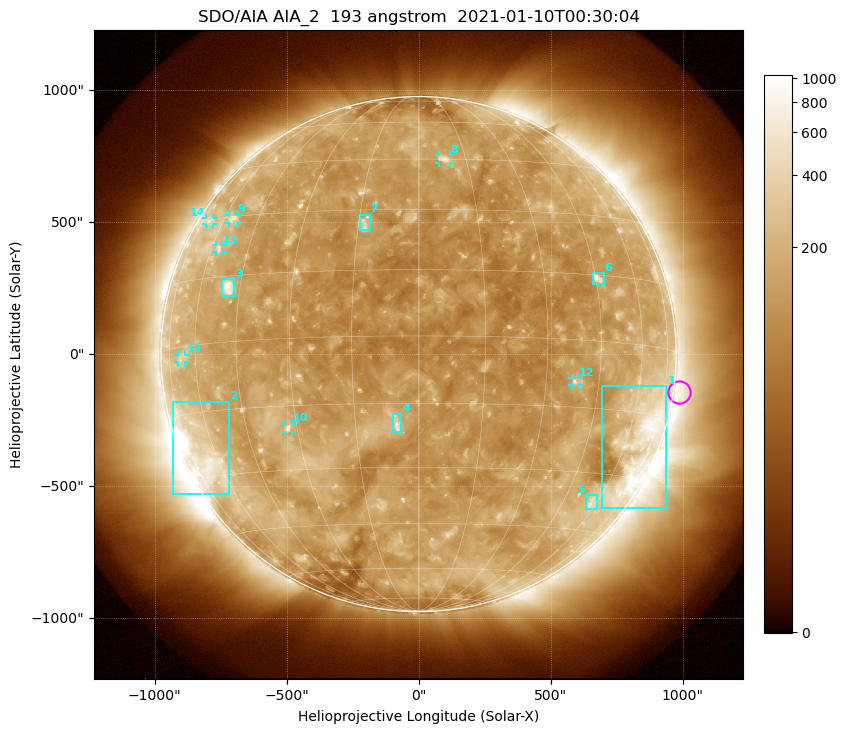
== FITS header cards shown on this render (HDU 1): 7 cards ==
TELESCOP= 'SDO/AIA'
INSTRUME= 'AIA_2'
WAVELNTH=                  193
WAVEUNIT= 'angstrom'
DATE-OBS= '2021-01-10T00:30:04.83'
CTYPE1  = 'HPLN-TAN'
CTYPE2  = 'HPLT-TAN'

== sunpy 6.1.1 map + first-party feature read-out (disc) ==
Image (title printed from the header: SDO/AIA AIA_2  193 angstrom  2021-01-10T00:30:04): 1024 x 1024 px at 2.4 arcsec/px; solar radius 976 arcsec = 407 px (full disc in frame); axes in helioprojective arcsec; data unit not stated in the header (colour bar unlabelled)
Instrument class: DISC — disc imager (sunpy class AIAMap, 193 A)
Bright regions (active regions / flare kernels): reference = the median radial profile (limb darkening/brightening removed); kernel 9 px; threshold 5 sigma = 186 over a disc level ~125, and >= 1.15x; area >= 12 px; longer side >= 10 px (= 24 arcsec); searched inside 0.97 R_sun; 14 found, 14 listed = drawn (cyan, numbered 1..; 7 of them under ~33 arcsec drawn as corner ticks so the feature stays visible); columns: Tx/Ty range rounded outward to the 5 arcsec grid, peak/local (2 s.f.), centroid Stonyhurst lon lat
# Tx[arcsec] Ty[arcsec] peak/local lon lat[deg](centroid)
1 690..940 -585..-120 4.7 +67 -23
2 -930..-715 -530..-180 14 -67 -25
3 -750..-695 220..285 7.2 -49 +12
4 -100..-65 -295..-225 5.4 -5 -20
5 630..680 -585..-535 3.2 +58 -37
6 660..700 265..310 5.1 +46 +14
7 -220..-185 470..530 3.5 -13 +27
8 80..120 725..755 3.9 +8 +45
9 -720..-685 495..530 3.3 -56 +29
10 -510..-480 -295..-265 4.1 -32 -20
11 -765..-745 385..415 3 -56 +22
12 580..605 -115..-90 3.6 +38 -9
13 -910..-880 -30..0 2.5 -67 -3
14 -805..-780 490..515 2.2 -69 +30
Off-limb structures (1.02-1.3 R_sun): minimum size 162 px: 3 found; the strongest spans PA ~220..325 deg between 1.02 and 1.3 R_sun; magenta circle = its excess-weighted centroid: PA ~260 deg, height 1.02 R_sun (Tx ~985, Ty ~-145 arcsec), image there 1.7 x the reference